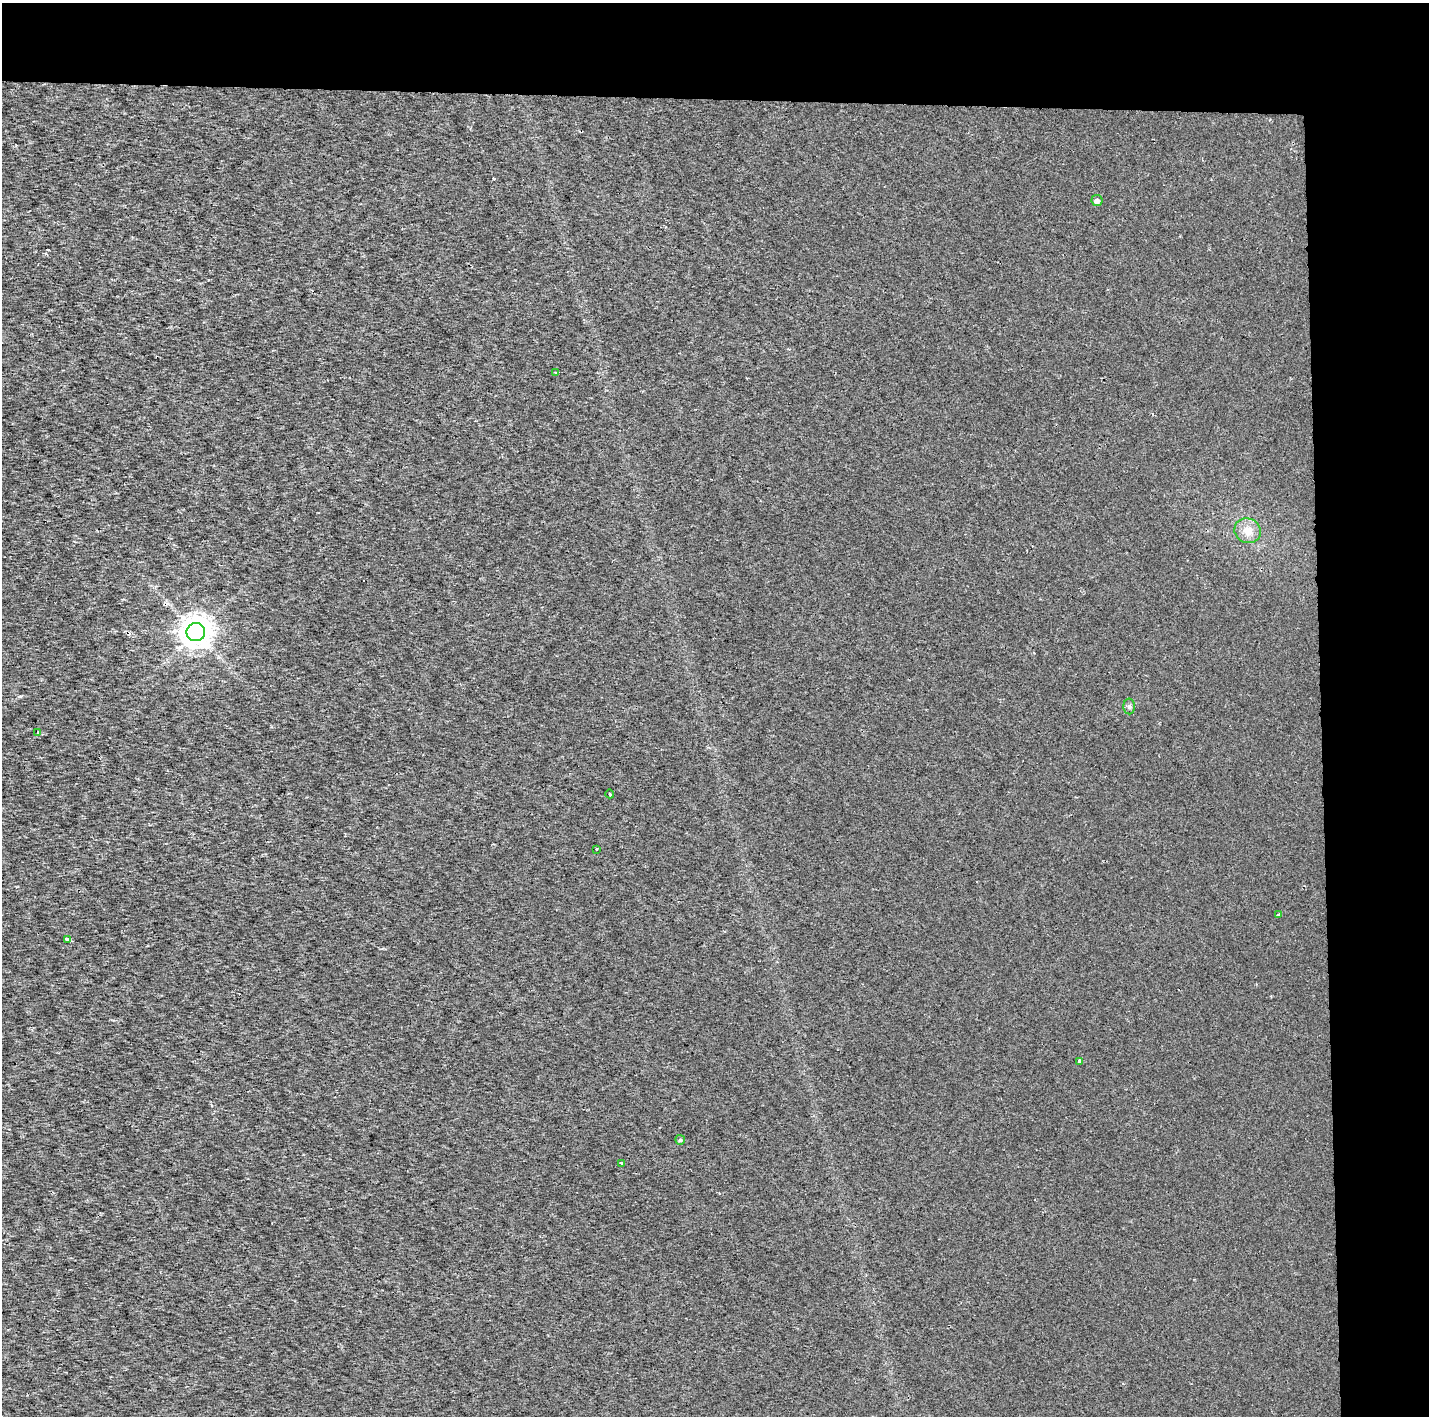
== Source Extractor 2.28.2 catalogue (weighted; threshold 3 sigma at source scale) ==
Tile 3 of 3 x 3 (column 3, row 1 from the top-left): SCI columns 5515-6941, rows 2829-4242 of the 7053 x 4355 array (HDU 1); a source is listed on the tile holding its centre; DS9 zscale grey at full resolution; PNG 1431 x 1418 px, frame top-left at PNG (2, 3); each listed source drawn as its Kron ellipse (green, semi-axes under 4 px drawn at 4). Shown black and unused: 14% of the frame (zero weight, under 2 of 3 exposures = <1% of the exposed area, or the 3 px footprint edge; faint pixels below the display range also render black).
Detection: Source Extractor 2.28.2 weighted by HDU 2 'WHT'; one run over the whole footprint, this tile lists its part. Background 1.73e-04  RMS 0.0022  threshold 0.0101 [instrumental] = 3 sigma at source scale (4.5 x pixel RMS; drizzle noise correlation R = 1.50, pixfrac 1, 0.0396/0.0396 arcsec/px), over >= 5 px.
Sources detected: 13; all 13 listed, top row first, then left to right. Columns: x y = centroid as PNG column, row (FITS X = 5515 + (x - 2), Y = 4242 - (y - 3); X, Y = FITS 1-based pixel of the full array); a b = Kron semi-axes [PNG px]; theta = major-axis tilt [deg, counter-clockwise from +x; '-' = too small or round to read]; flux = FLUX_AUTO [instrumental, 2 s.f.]
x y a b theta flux
1097 201 5 5 - 0.86
556 372 3 3 - 0.32
1248 531 13 12 - 2.8
196 632 9 9 - 380
1129 706 8 6 90 0.54
38 732 4 3 - 0.24
610 794 4 3 - 0.22
597 849 3 3 - 0.48
1278 915 3 3 - 0.24
67 939 4 3 - 0.93
1080 1061 4 3 - 0.45
680 1140 5 5 - 0.39
621 1163 3 3 - 0.29